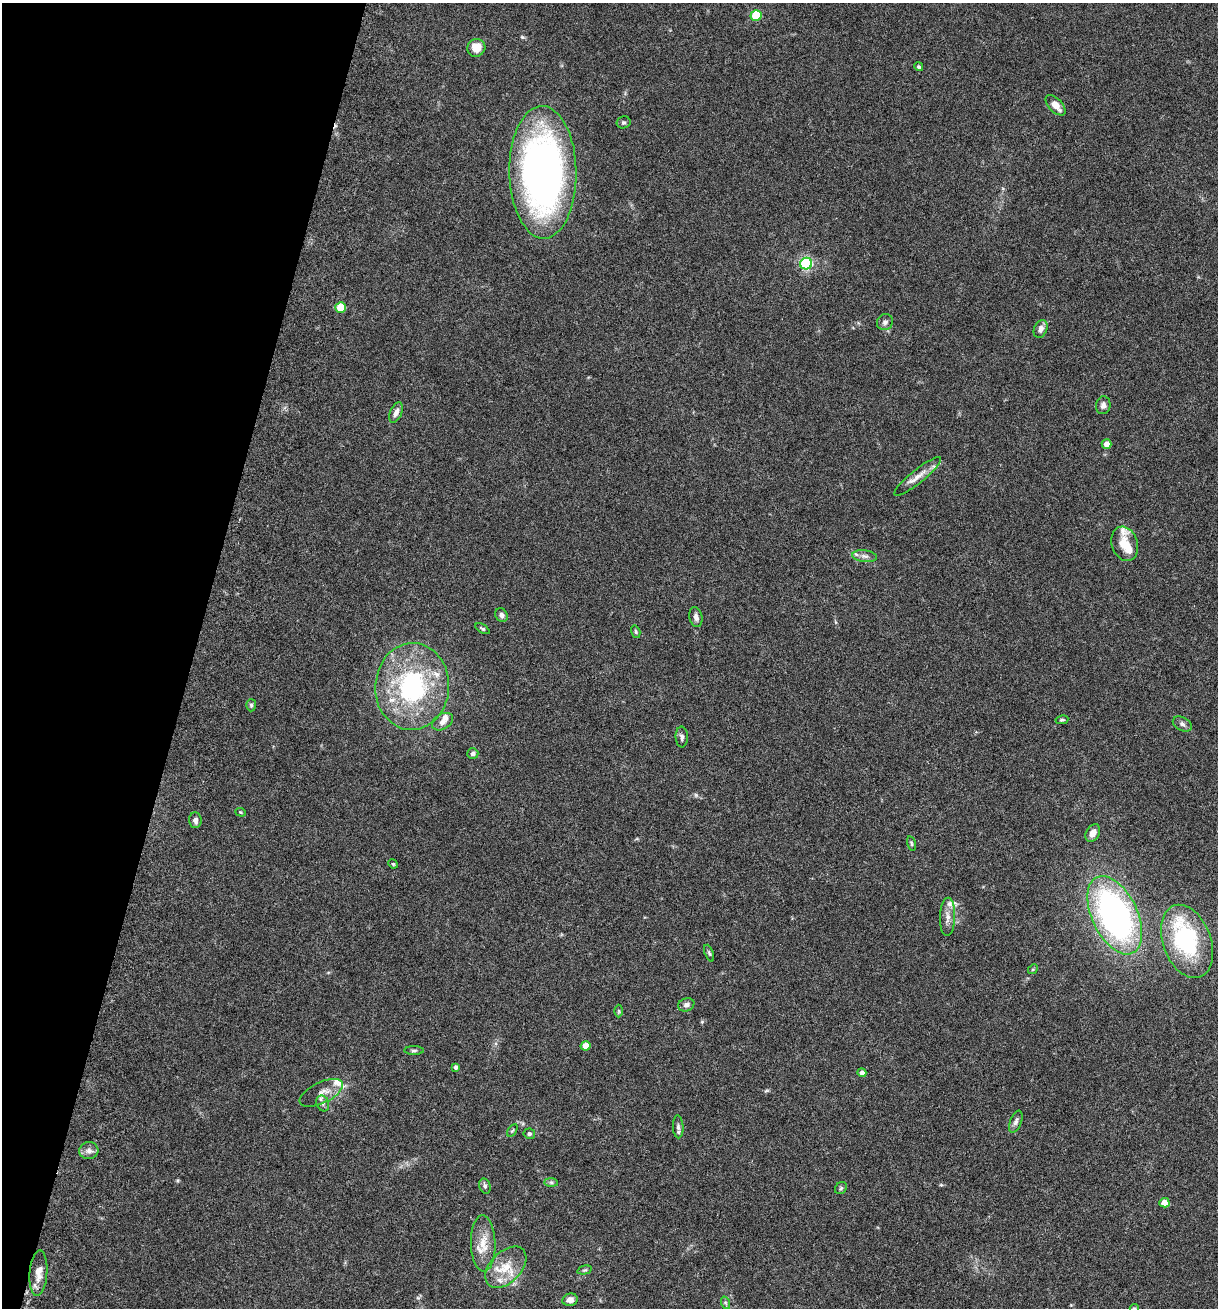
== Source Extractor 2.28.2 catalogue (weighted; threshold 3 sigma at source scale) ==
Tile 9 of 4 x 4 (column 1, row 3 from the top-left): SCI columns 133-1348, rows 1332-2637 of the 5307 x 5252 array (HDU 1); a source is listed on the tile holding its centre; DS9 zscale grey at full resolution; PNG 1220 x 1310 px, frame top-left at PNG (2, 3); each listed source drawn as its Kron ellipse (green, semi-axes under 4 px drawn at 4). Shown black and unused: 16% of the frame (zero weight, under 3 of 6 exposures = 3% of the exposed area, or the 3 px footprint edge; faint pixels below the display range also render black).
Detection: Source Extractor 2.28.2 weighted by HDU 2 'WHT'; one run over the whole footprint, this tile lists its part. Background 0.0264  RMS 0.0028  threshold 0.0115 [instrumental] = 3 sigma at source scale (4.09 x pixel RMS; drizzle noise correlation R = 1.36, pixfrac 0.8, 0.05/0.05 arcsec/px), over >= 5 px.
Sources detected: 70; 1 inside a brighter object's white glare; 1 cosmic-ray / hot-pixel residue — neither listed nor drawn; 7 inside a brighter listed object's ellipse — not listed separately; the other 61 listed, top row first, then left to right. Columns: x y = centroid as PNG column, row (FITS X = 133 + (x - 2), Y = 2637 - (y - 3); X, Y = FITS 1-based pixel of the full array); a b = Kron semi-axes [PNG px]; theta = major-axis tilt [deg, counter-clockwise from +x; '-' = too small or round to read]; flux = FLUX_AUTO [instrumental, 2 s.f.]
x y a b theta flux
756 15 5 5 - 10
476 48 9 8 - 3.3
919 67 4 4 - 0.41
1055 105 12 6 -46 2.6
623 122 7 6 - 0.49
543 172 66 33 -89 120
806 264 6 6 - 40
341 307 5 5 - 7.5
885 322 8 7 - 1
1041 329 9 6 68 1.4
1103 405 9 7 80 0.99
396 412 11 5 68 1.3
1106 444 5 4 - 2
918 476 29 6 39 2.7
1125 544 18 13 -72 4.4
864 556 12 6 -7 1.1
501 615 7 6 - 0.91
696 617 10 6 -79 1
482 629 8 4 -31 0.43
636 632 6 4 -72 0.38
412 687 43 37 86 39
251 705 6 5 - 0.41
1062 720 6 4 9 0.45
442 722 11 7 30 1.7
1182 724 10 6 -28 0.98
682 737 10 6 -86 0.8
473 753 5 5 - 0.81
241 812 5 4 - 0.29
195 820 7 6 - 0.95
1093 833 9 6 61 1.7
911 843 7 4 -77 0.35
393 864 5 4 - 0.35
1115 915 42 22 -64 90
947 917 19 7 88 2
1187 941 38 24 -70 28
709 953 9 4 -69 0.44
1033 969 5 4 - 0.36
686 1005 8 6 22 1
619 1011 6 4 -89 0.35
586 1046 5 4 - 3.6
414 1050 10 4 1 0.5
456 1067 4 4 - 0.87
862 1073 4 4 - 1.1
321 1093 23 10 26 2.7
323 1103 8 6 -70 0.87
1016 1122 11 5 68 0.9
678 1127 11 5 -87 0.81
512 1131 7 4 57 0.37
529 1134 6 5 - 0.7
89 1151 9 8 - 1.3
551 1182 7 4 -1 0.52
485 1186 8 5 -74 0.6
841 1188 6 5 - 0.47
1164 1203 5 4 - 4.3
483 1243 28 12 -88 4.9
506 1267 24 15 45 6.2
585 1270 7 4 13 0.42
38 1273 23 9 86 2.7
570 1300 8 6 14 1.3
726 1303 6 4 -70 0.43
1134 1308 4 4 - 0.31
Isophote crosses this tile's border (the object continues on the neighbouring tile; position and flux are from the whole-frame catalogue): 1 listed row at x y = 1134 1308